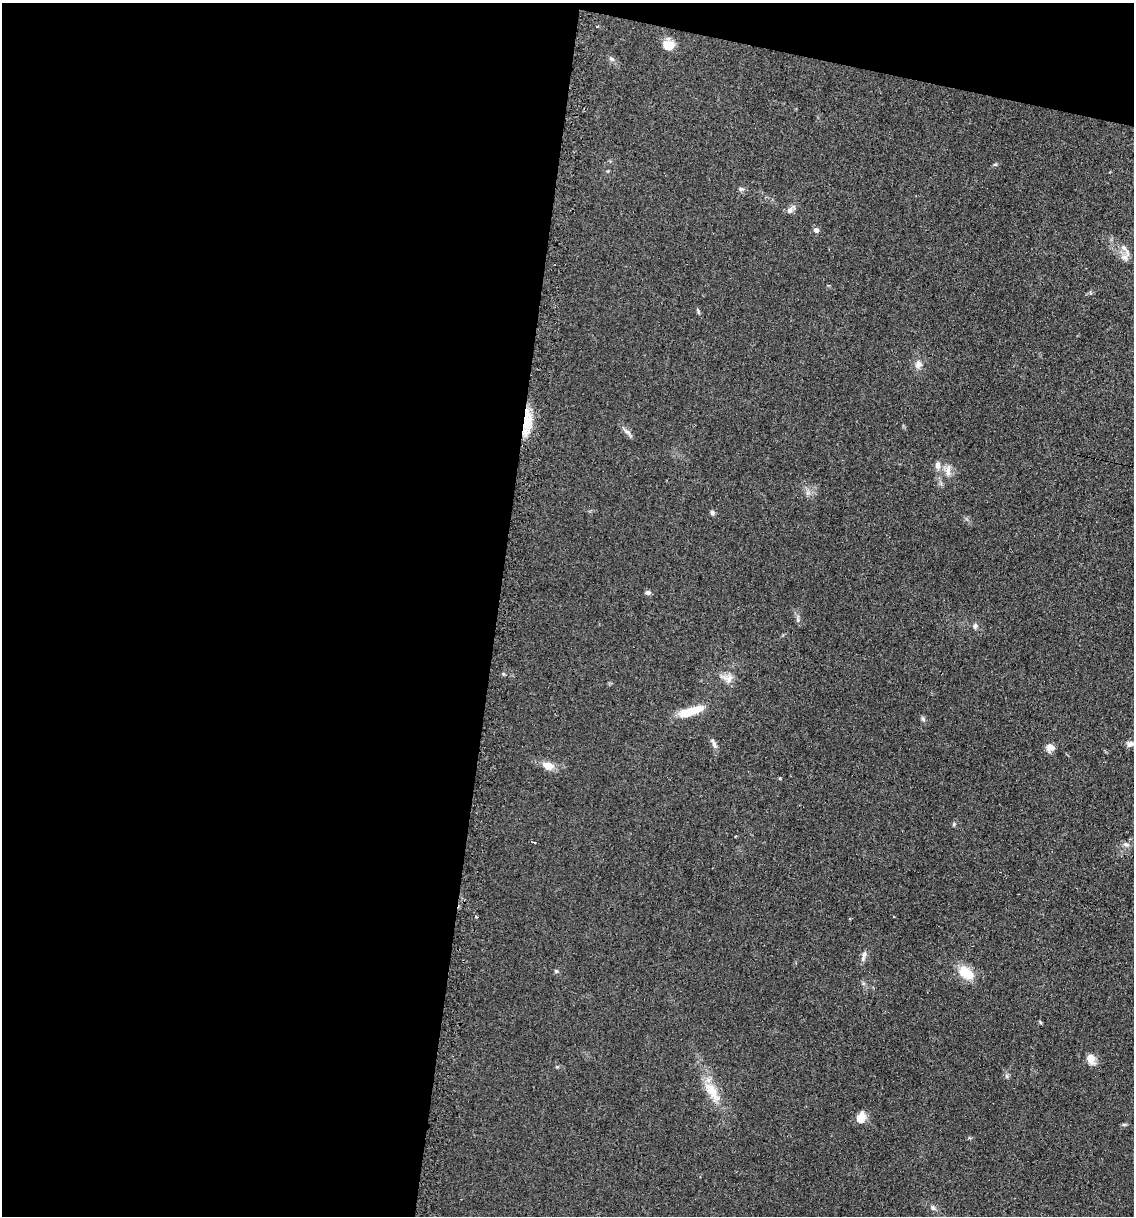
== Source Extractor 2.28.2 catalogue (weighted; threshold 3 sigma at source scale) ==
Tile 1 of 4 x 4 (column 1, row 1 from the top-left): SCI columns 124-1255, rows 3641-4854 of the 4903 x 4854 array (HDU 1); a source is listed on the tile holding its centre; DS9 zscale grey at full resolution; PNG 1136 x 1218 px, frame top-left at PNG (2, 3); no overlay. Shown black and unused: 46% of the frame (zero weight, under 2 of 3 exposures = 2% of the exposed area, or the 3 px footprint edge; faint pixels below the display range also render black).
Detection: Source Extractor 2.28.2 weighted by HDU 2 'WHT'; one run over the whole footprint, this tile lists its part. Background 0.101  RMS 0.012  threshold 0.0519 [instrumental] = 3 sigma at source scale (4.5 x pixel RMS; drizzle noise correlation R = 1.50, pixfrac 1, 0.05/0.05 arcsec/px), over >= 5 px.
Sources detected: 39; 2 cosmic-ray / hot-pixel residue — not listed; the other 37 listed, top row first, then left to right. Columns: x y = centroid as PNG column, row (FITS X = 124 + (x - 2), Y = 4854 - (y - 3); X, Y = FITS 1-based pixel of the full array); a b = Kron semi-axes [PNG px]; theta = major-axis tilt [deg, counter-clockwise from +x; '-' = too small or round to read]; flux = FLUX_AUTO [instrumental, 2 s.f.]
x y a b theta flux
597 26 3 3 - 1.2
669 45 9 8 - 22
611 59 8 6 -40 2.9
995 164 6 4 0 1.4
741 189 7 5 12 2.3
790 210 9 8 - 4.9
816 230 7 6 - 3.5
1124 248 10 6 -38 4.8
1125 257 10 8 -41 6.6
918 364 10 9 - 6.6
527 419 28 11 87 28
627 432 9 6 -27 3.8
937 465 11 7 89 5.4
948 471 16 6 -89 7
712 513 6 6 - 2.5
648 592 7 6 - 2.7
798 620 6 4 -72 2.1
975 626 8 6 64 3.2
728 678 15 11 0 9
691 711 31 9 17 27
923 719 7 4 -46 2.1
714 744 13 5 -68 4.3
1130 744 10 7 19 4.7
1050 747 9 8 - 7.9
548 765 14 8 -12 12
954 824 5 4 - 1.5
1126 844 9 6 -25 3.6
477 917 3 2 - 2.4
864 956 16 4 73 4
556 971 5 5 - 1.7
966 973 24 14 -36 21
1091 1058 12 9 -67 9.1
1007 1076 6 4 -88 2
712 1092 35 12 -58 25
861 1118 12 9 76 13
1124 1124 6 4 0 1.6
933 1208 8 6 -59 3
Overlapping masked pixels (flux is a lower limit): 1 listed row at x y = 527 419